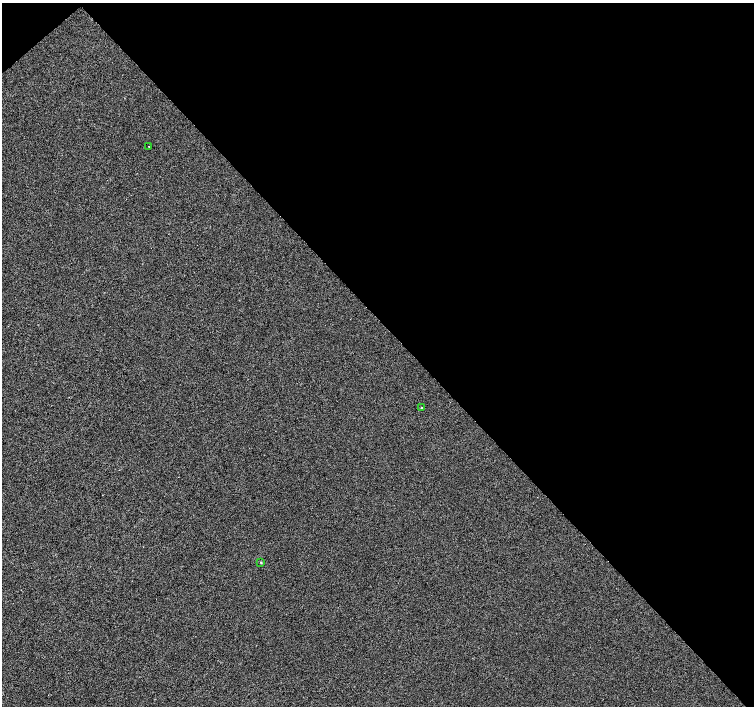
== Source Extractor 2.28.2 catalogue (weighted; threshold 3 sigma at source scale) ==
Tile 3 of 4 x 4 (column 3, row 1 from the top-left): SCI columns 3014-4517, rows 4436-5842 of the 6021 x 5991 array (HDU 1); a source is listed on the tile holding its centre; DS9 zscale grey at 2 x 2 block average (1 PNG px = mean of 2 x 2 image px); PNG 756 x 708 px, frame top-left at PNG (2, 3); each listed source drawn as its Kron ellipse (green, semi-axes under 4 px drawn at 4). Shown black and unused: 46% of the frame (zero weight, under 2 of 3 exposures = <1% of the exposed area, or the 3 px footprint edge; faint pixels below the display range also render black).
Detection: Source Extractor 2.28.2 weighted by HDU 2 'WHT'; one run over the whole footprint, this tile lists its part. Background -2.44e-04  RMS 0.0042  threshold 0.0187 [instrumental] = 3 sigma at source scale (4.5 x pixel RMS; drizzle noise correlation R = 1.50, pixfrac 1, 0.0396/0.0396 arcsec/px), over >= 5 px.
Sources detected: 3; all 3 listed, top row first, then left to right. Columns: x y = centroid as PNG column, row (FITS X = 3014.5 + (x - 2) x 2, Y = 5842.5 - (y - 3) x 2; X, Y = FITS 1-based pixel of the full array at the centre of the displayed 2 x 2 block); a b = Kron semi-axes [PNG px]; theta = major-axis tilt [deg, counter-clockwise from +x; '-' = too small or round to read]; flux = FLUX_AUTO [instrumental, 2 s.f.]
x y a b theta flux
149 147 2 2 - 0.61
421 408 2 2 - 1.6
261 562 3 2 - 0.6